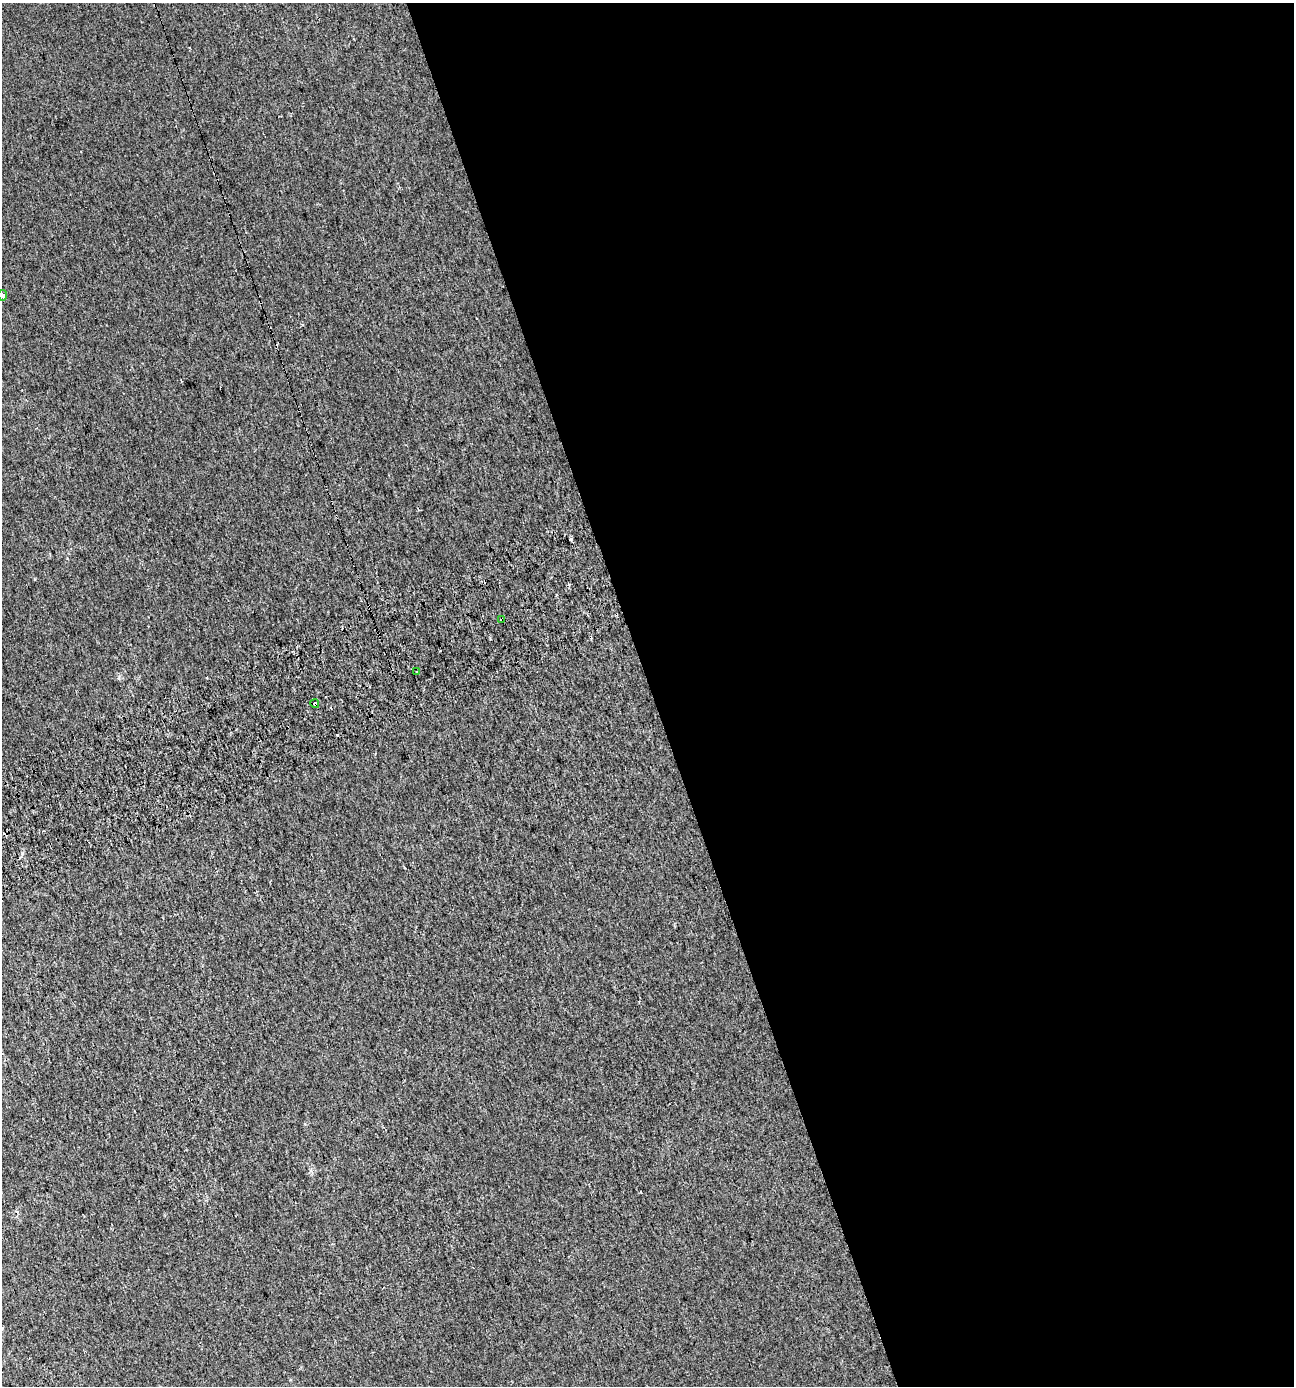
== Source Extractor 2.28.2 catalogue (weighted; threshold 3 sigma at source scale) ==
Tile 8 of 4 x 4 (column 4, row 2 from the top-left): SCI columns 3979-5270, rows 2819-4202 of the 5420 x 5628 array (HDU 1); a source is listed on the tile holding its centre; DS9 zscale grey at full resolution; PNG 1296 x 1388 px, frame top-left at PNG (2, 3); each listed source drawn as its Kron ellipse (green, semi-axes under 4 px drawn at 4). Shown black and unused: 50% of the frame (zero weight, under 2 of 3 exposures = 2% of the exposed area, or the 3 px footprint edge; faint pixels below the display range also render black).
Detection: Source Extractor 2.28.2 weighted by HDU 2 'WHT'; one run over the whole footprint, this tile lists its part. Background 0.00187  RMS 0.0055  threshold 0.0245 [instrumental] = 3 sigma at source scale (4.5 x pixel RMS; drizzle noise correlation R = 1.50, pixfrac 1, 0.0396/0.0396 arcsec/px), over >= 5 px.
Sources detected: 8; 4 cosmic-ray / hot-pixel residue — neither listed nor drawn; the other 4 listed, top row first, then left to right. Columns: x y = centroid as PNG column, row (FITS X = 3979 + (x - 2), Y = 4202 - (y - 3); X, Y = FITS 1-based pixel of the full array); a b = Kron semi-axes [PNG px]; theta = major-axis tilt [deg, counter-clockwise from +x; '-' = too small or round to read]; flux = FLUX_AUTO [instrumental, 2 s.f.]
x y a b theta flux
2 295 5 4 - 2.1
502 619 3 3 - 3.8
417 672 3 3 - 0.7
315 704 4 4 - 3.8
Overlapping masked pixels (flux is a lower limit): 2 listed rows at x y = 502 619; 315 704
Isophote crosses this tile's border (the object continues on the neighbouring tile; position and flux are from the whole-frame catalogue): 1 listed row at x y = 2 295